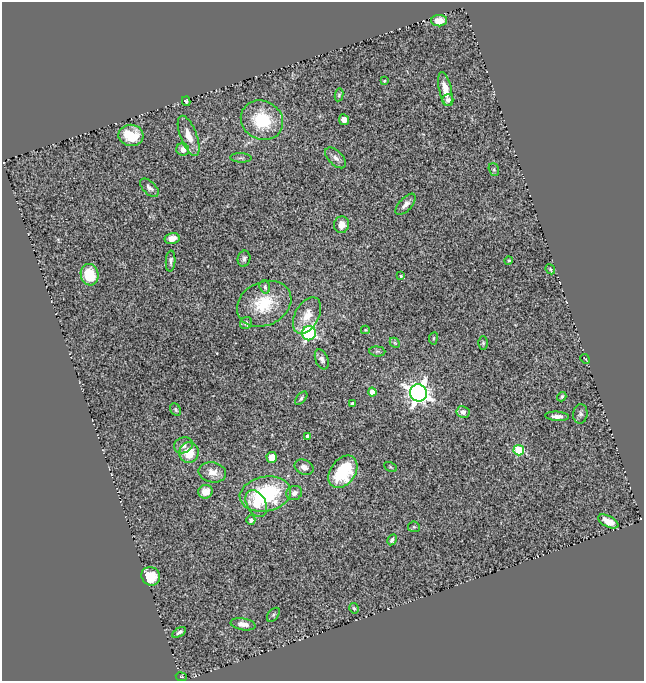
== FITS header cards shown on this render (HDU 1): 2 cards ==
NAXIS1  =                  642
NAXIS2  =                  679

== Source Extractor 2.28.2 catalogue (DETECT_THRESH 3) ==
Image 642 x 679 px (HDU 1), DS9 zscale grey, 1 PNG px = 1 image px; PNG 646 x 683 px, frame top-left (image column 1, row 679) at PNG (2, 2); each listed source drawn as its Kron ellipse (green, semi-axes under 4 px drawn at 4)
Background 0.655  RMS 0.043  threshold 0.129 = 3 sigma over >= 5 px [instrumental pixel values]
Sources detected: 68; all 68 listed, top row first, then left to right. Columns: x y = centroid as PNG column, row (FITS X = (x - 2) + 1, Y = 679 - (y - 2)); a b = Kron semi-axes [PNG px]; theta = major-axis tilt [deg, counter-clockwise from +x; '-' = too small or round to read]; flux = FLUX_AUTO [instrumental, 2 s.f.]
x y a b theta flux
439 21 8 5 1 37
384 81 3 3 - 2.8
445 89 17 6 -77 37
339 95 6 4 80 4.6
448 100 6 5 - 11
186 101 5 4 - 5.9
262 120 22 19 -28 150
344 120 5 5 - 19
131 135 12 10 -7 84
189 136 21 8 -69 37
183 149 6 6 - 23
241 158 11 4 -2 6.1
336 158 13 7 -44 14
494 169 6 5 - 4.8
149 188 11 6 -45 11
406 204 13 6 48 17
341 225 8 7 - 24
172 238 7 5 12 22
244 259 8 6 76 8.8
508 260 4 4 - 3.5
171 261 10 5 86 8.9
550 269 5 3 - 3.8
90 275 11 9 -74 96
401 276 3 3 - 3.5
265 287 7 5 -73 7.7
264 304 28 21 25 120
307 315 20 11 61 46
246 323 6 5 - 7.9
365 330 4 4 - 3.2
309 333 7 7 - 510
433 338 6 3 82 3.3
395 343 6 4 -45 4.5
483 343 6 4 89 4.6
377 351 8 5 -5 4.8
322 359 10 6 -68 11
585 359 5 2 - 2.2
372 392 4 4 - 46
419 393 9 8 - 2300
562 397 5 3 - 5
301 398 8 4 50 7
353 403 4 3 - 8.6
175 410 6 5 - 5
463 412 6 6 - 14
580 414 10 7 82 9.7
557 416 12 4 -4 14
308 436 4 4 - 16
183 445 9 8 - 14
519 450 5 5 - 180
189 453 10 10 - 62
272 457 5 5 - 58
304 467 10 7 -24 19
390 467 7 4 -28 4.2
212 472 14 10 -11 27
343 472 18 12 54 180
205 492 7 6 - 24
294 493 8 7 - 15
265 494 26 17 10 290
256 503 14 9 -60 53
251 520 4 4 - 11
608 521 11 5 -28 30
414 527 6 5 - 3.9
392 540 6 4 60 6.8
151 576 10 9 - 67
354 608 5 4 - 5.2
273 615 8 5 50 5.5
243 624 12 6 -9 21
179 632 7 4 31 8.1
181 677 5 3 - 2.6